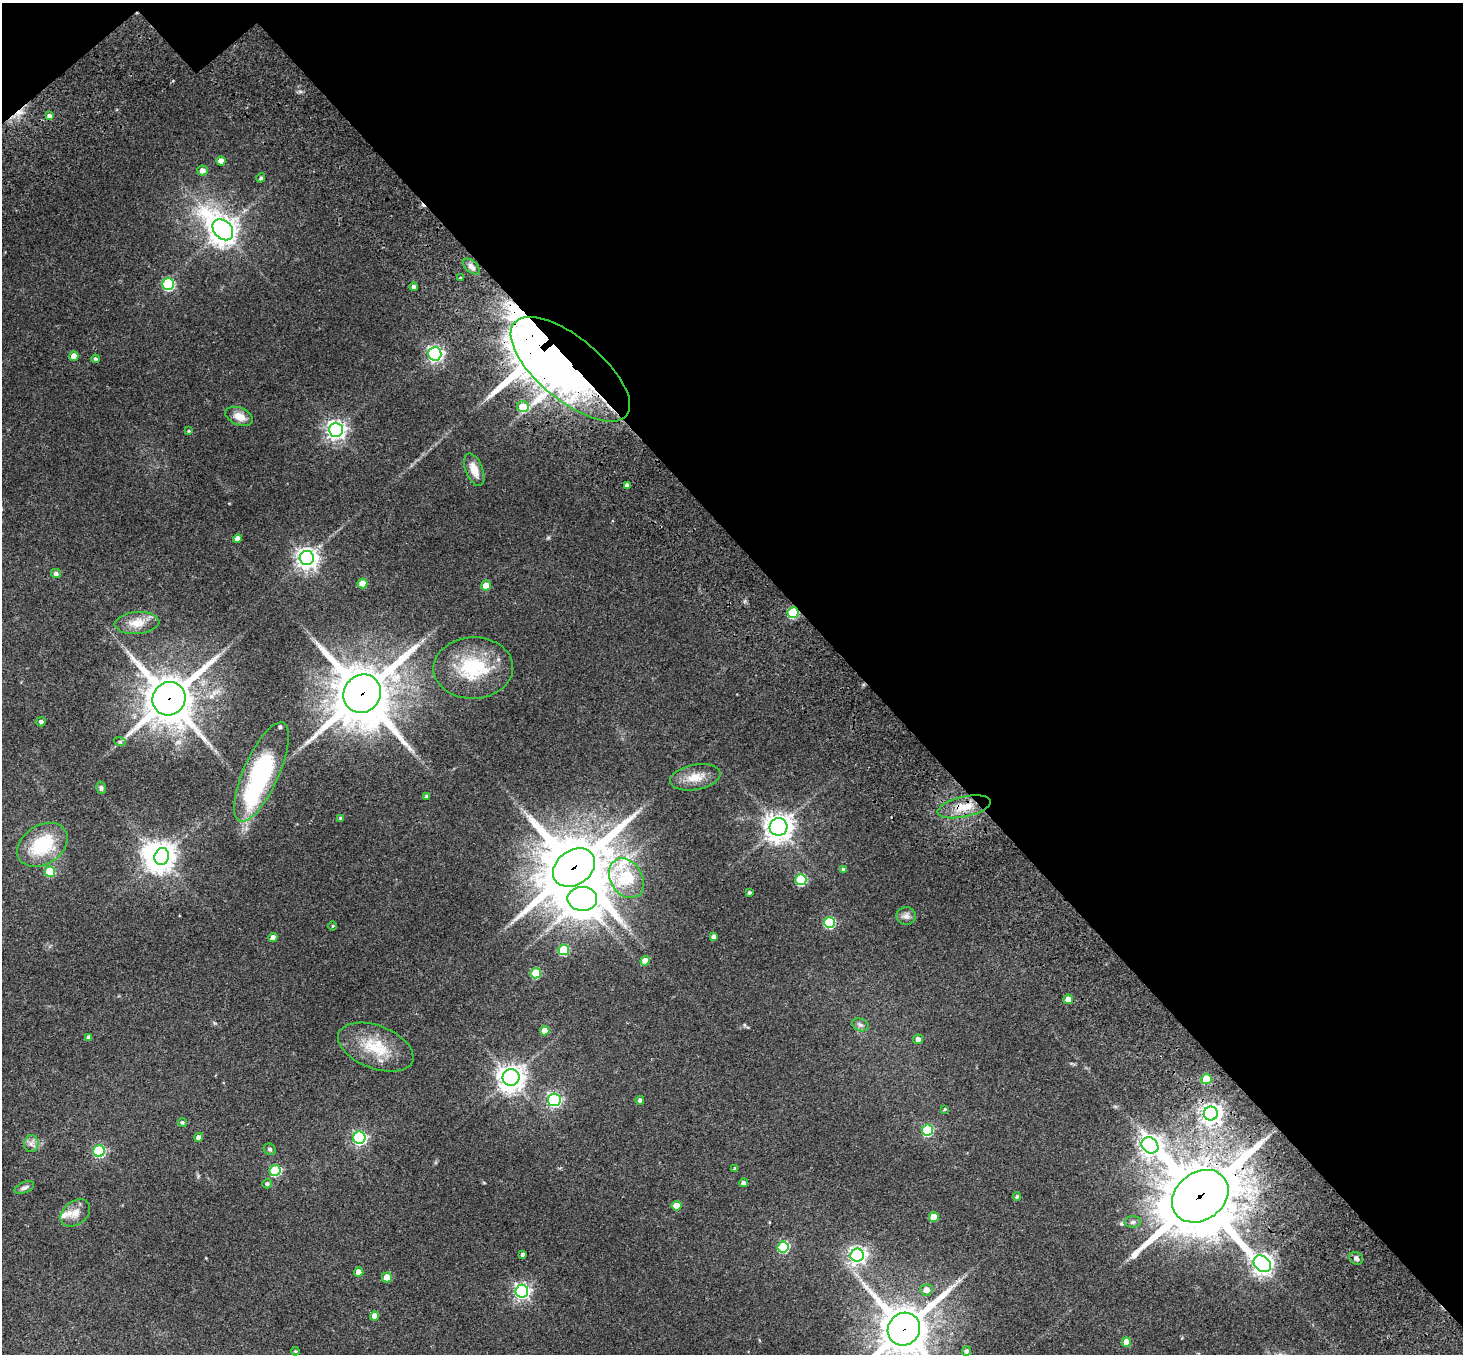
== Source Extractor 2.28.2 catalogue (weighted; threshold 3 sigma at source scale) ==
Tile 3 of 4 x 4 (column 3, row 1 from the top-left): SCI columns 3105-4565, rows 4525-5876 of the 6205 x 6204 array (HDU 1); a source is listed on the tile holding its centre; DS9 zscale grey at full resolution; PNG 1465 x 1356 px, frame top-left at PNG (2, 3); each listed source drawn as its Kron ellipse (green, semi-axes under 4 px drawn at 4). Shown black and unused: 42% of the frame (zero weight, under 3 of 4 exposures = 9% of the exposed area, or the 3 px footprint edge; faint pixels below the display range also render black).
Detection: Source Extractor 2.28.2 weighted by HDU 2 'WHT'; one run over the whole footprint, this tile lists its part. Background 0.0446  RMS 0.0054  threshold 0.0243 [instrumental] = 3 sigma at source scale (4.5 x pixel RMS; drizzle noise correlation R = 1.50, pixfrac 1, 0.05/0.05 arcsec/px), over >= 5 px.
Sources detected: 110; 5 inside a brighter object's white glare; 2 cosmic-ray / hot-pixel residue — neither listed nor drawn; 3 inside a brighter listed object's ellipse — not listed separately; the other 100 listed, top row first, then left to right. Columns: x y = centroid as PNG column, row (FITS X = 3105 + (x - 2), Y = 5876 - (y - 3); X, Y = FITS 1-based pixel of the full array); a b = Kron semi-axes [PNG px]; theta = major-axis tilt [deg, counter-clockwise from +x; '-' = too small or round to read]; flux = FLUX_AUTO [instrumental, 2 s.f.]
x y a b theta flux
49 116 4 4 - 3
221 161 4 4 - 4.2
202 170 5 5 - 3.4
261 178 5 4 - 1
223 230 12 9 -47 600
472 267 10 5 -41 2.1
460 278 3 3 - 0.55
168 284 6 6 - 57
414 287 4 4 - 1.4
435 354 6 6 - 150
74 356 5 4 - 4.9
95 359 4 4 - 1
570 369 73 31 -40 410
523 407 6 5 - 13
239 416 14 8 -22 5.4
336 430 7 7 - 250
189 431 4 3 - 0.56
474 470 17 8 -69 6.1
627 485 4 4 - 2.1
237 538 4 4 - 2.6
307 558 7 7 - 330
56 573 5 4 - 1.4
362 584 5 5 - 8.6
486 586 5 5 - 5.8
793 613 5 5 - 38
137 623 22 11 4 8.1
473 668 40 30 2 34
362 694 20 18 54 3300
169 699 17 16 - 1800
41 722 5 4 - 1.3
120 742 6 4 -19 0.74
262 772 54 17 66 70
695 777 26 12 10 8.1
101 788 6 4 -76 1.1
427 796 4 3 - 0.95
964 807 27 10 12 10
340 818 4 4 - 0.65
778 827 9 9 - 520
42 845 27 19 33 27
162 857 9 7 72 480
574 868 23 17 35 4000
843 869 4 4 - 1
50 872 5 5 - 21
626 878 21 16 -58 49
801 880 5 5 - 42
749 892 3 3 - 0.91
582 899 15 12 -1 1100
906 916 10 9 - 2.1
829 922 5 5 - 39
333 926 4 3 - 0.44
714 936 4 4 - 1.6
273 938 4 4 - 3.4
564 950 5 5 - 28
645 961 4 4 - 5.1
536 973 5 5 - 24
1068 999 5 4 - 4
860 1025 8 6 -21 1.5
545 1031 4 4 - 5.6
89 1037 4 4 - 2
918 1039 5 5 - 2.4
376 1047 39 21 -21 20
511 1077 8 8 - 490
1206 1079 5 5 - 17
554 1100 6 6 - 98
640 1100 4 4 - 1.1
945 1109 4 4 - 0.66
1211 1113 7 7 - 280
182 1122 4 4 - 0.95
927 1130 5 5 - 39
198 1137 4 4 - 2
359 1138 6 6 - 98
31 1144 8 7 - 2.3
1150 1145 9 7 -41 310
270 1149 6 5 - 0.98
99 1151 6 5 - 53
735 1169 4 4 - 0.85
275 1171 5 5 - 36
744 1183 4 4 - 2.2
267 1184 5 4 - 1.2
24 1188 10 5 24 1.5
1200 1196 30 24 37 3800
1017 1197 4 4 - 0.81
677 1206 5 5 - 8.3
75 1213 16 11 37 5
934 1217 5 5 - 11
1133 1222 8 5 3 1.5
783 1247 5 5 - 39
523 1254 4 3 - 1.4
857 1255 6 6 - 200
1356 1258 7 6 - 1.6
1262 1264 9 7 -43 330
359 1272 5 4 - 3.9
387 1277 5 5 - 8.9
926 1290 6 6 - 3.8
522 1291 6 6 - 150
375 1316 4 4 - 4.4
904 1329 17 16 - 2100
1126 1342 4 4 - 6.1
295 1351 4 4 - 0.56
966 1351 5 4 - 1.7
Overlapping masked pixels (flux is a lower limit): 8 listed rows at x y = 570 369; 793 613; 362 694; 169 699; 964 807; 574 868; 1200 1196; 904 1329
Isophote crosses this tile's border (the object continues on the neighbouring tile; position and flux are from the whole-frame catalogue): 1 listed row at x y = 904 1329